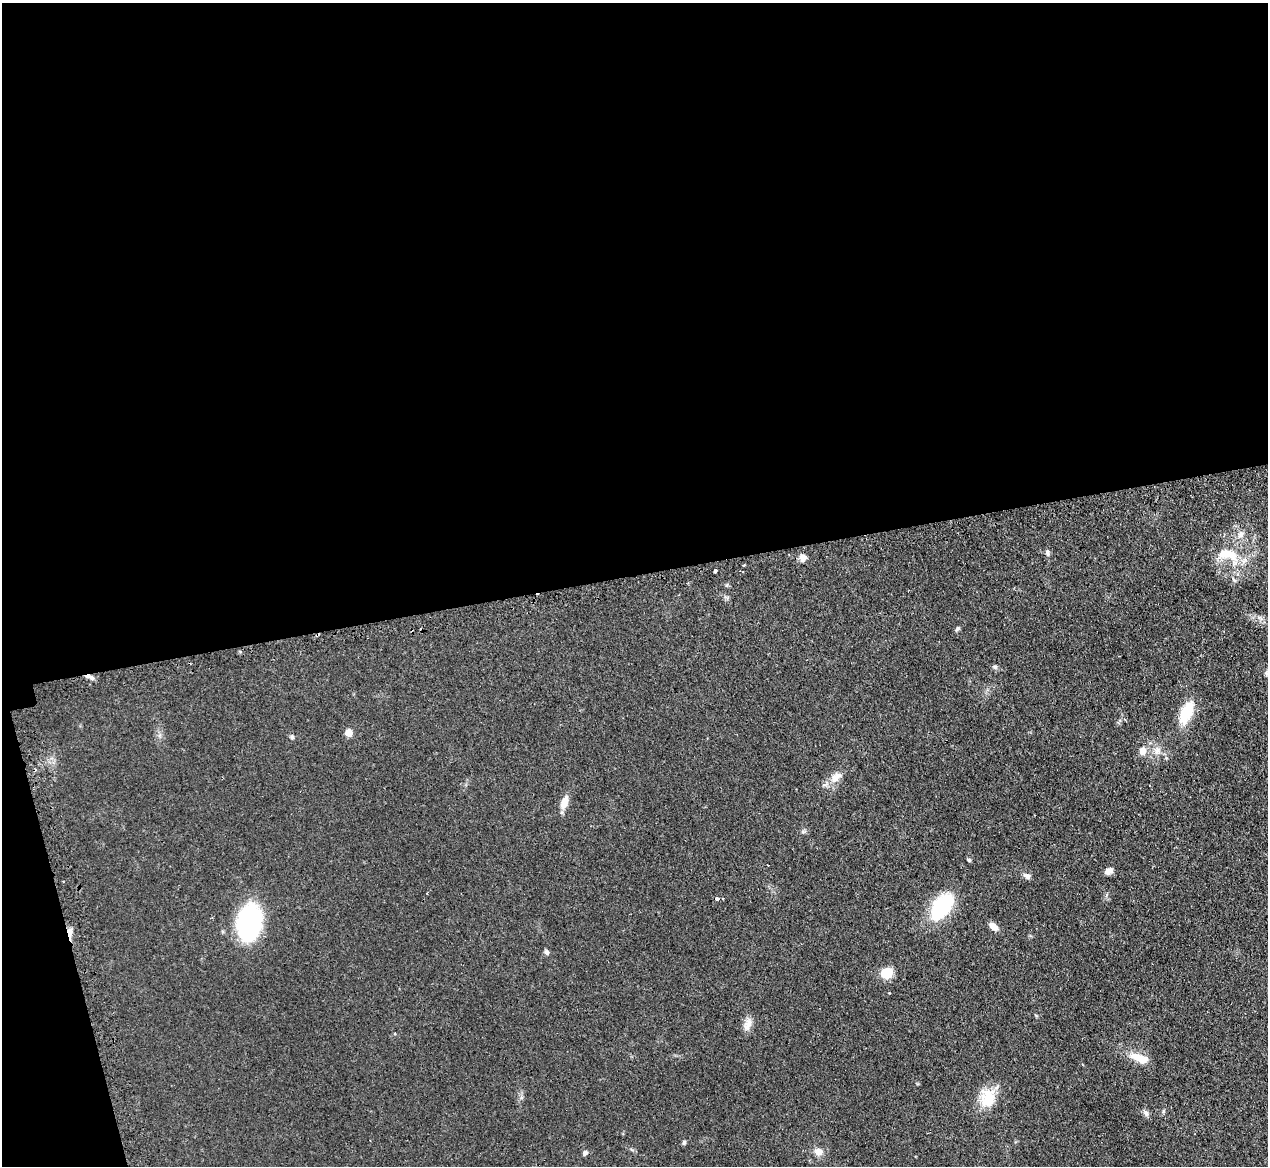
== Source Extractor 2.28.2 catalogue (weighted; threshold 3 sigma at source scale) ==
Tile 1 of 4 x 4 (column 1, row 1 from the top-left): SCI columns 35-1300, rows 3657-4820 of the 5131 x 5103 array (HDU 1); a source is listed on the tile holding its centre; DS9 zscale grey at full resolution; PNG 1270 x 1168 px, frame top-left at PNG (2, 3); no overlay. Shown black and unused: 51% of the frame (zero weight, under 2 of 3 exposures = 4% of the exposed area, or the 3 px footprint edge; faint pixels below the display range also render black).
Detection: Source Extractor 2.28.2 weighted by HDU 2 'WHT'; one run over the whole footprint, this tile lists its part. Background 0.0864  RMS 0.0083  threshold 0.0374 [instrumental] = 3 sigma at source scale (4.5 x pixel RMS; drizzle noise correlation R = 1.50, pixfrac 1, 0.05/0.05 arcsec/px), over >= 5 px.
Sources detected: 35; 1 inside a brighter object's white glare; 3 cosmic-ray / hot-pixel residue — not listed; the other 31 listed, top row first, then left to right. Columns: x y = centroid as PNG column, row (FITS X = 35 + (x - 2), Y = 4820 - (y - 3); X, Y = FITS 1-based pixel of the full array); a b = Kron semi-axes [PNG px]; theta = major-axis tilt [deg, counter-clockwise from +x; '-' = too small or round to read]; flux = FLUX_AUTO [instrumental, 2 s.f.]
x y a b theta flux
1241 534 9 8 - 3.6
1047 552 7 5 -76 1.6
1226 553 21 12 5 13
802 558 9 8 - 3.7
743 565 3 3 - 2
715 571 3 3 - 2.2
957 629 7 4 46 1.2
1267 673 7 5 0 1.8
89 676 12 4 -26 2.8
1186 712 28 12 66 19
348 733 9 7 -78 4.5
292 737 5 5 - 1.1
1157 750 8 7 - 3.1
1143 751 9 9 - 4.2
836 777 16 10 47 6.7
564 802 16 7 69 7.4
969 860 5 4 - 1
1108 871 8 6 17 4.3
1028 876 8 7 - 2.5
941 908 30 17 53 48
249 923 27 18 81 140
993 927 12 6 -37 4.8
547 952 6 6 - 1.7
886 973 13 11 21 11
748 1024 14 8 77 5
1140 1058 27 9 -17 10
988 1098 23 17 78 18
1146 1113 9 5 -64 2
684 1143 6 5 - 1.1
819 1152 10 9 - 4.3
585 1153 6 5 - 1.7
Overlapping masked pixels (flux is a lower limit): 1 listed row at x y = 89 676
Isophote crosses this tile's border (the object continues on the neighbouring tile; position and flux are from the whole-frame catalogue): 1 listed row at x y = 1267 673